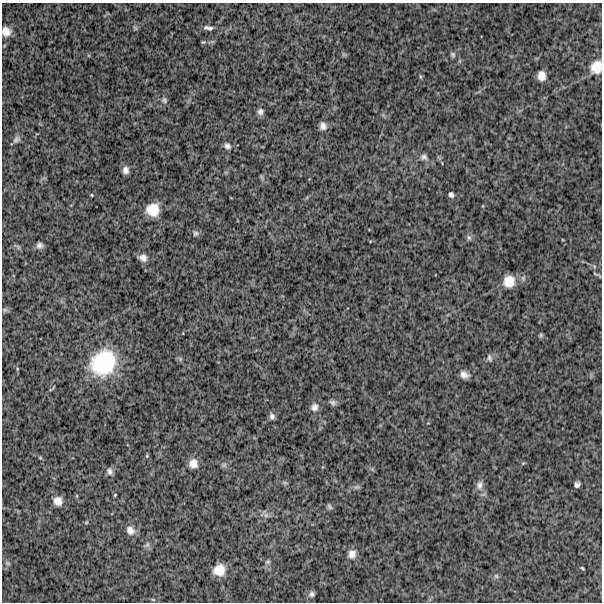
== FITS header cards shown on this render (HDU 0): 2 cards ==
NAXIS1  =                  600
NAXIS2  =                  600

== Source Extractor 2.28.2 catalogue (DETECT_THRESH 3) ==
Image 600 x 600 px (HDU 0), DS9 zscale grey, 1 PNG px = 1 image px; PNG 604 x 604 px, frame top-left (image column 1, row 600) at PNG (2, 3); no overlay
Background 1090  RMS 270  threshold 803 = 3 sigma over >= 5 px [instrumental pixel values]
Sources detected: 62; all 62 listed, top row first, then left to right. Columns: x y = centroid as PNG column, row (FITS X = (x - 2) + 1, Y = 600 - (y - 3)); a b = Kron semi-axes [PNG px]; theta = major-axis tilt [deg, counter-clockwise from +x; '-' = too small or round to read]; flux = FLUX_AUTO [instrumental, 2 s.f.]
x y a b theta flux
135 28 7 4 -45 2.8e+04
208 28 11 5 -8 6.8e+04
6 31 10 9 - 1.6e+05
203 42 5 4 - 2.3e+04
344 54 7 4 -1 2.7e+04
453 55 7 6 - 3.8e+04
596 67 16 13 71 3.0e+05
420 76 6 4 -71 2.3e+04
541 76 9 7 -85 1.5e+05
164 100 9 7 -64 5.0e+04
260 112 8 8 - 7.2e+04
323 126 8 7 - 9.2e+04
16 139 10 8 44 6.8e+04
227 146 10 7 -36 7.1e+04
424 157 10 8 -23 7.4e+04
125 170 8 6 -90 8.8e+04
262 177 8 4 -81 2.9e+04
92 195 4 3 - 1.8e+04
451 195 6 6 - 5.8e+04
153 210 12 12 - 3.6e+05
195 233 8 7 - 4.7e+04
469 238 8 6 -58 4.7e+04
40 245 8 7 - 6.9e+04
18 247 7 4 -71 2.9e+04
143 258 10 8 -15 1.1e+05
595 274 10 3 -25 3.0e+04
509 281 14 13 - 2.8e+05
5 310 8 6 21 3.8e+04
541 335 6 5 - 2.7e+04
489 358 10 6 -78 5.1e+04
180 359 6 4 72 2.9e+04
103 363 31 26 49 1.5e+06
17 369 5 3 - 1.7e+04
464 375 10 7 -33 1.0e+05
333 403 9 6 -26 5.4e+04
314 407 11 10 - 1.0e+05
272 416 9 7 -79 6.3e+04
147 456 5 4 - 2.2e+04
40 458 6 4 -1 2.0e+04
193 463 11 10 - 1.6e+05
523 463 5 4 - 1.9e+04
224 465 8 6 -14 4.8e+04
110 471 10 8 -63 7.3e+04
285 483 6 5 - 3.2e+04
577 484 6 5 - 5.9e+04
479 485 14 9 86 1.1e+05
357 487 10 5 15 4.6e+04
115 495 4 3 - 1.5e+04
58 501 10 9 - 1.5e+05
329 506 9 5 -60 3.8e+04
266 515 7 7 - 5.5e+04
86 522 5 4 - 2.0e+04
130 530 11 10 - 1.3e+05
147 545 9 6 56 5.1e+04
352 554 12 10 83 1.4e+05
268 562 7 6 - 3.6e+04
8 563 7 5 -21 3.8e+04
582 568 5 2 - 2.0e+04
219 570 11 11 - 2.8e+05
496 576 6 6 - 4.3e+04
312 594 8 7 - 5.7e+04
153 600 6 4 -1 2.1e+04
At the frame edge (FLAGS 8, measured only in part): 2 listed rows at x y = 6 31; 596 67